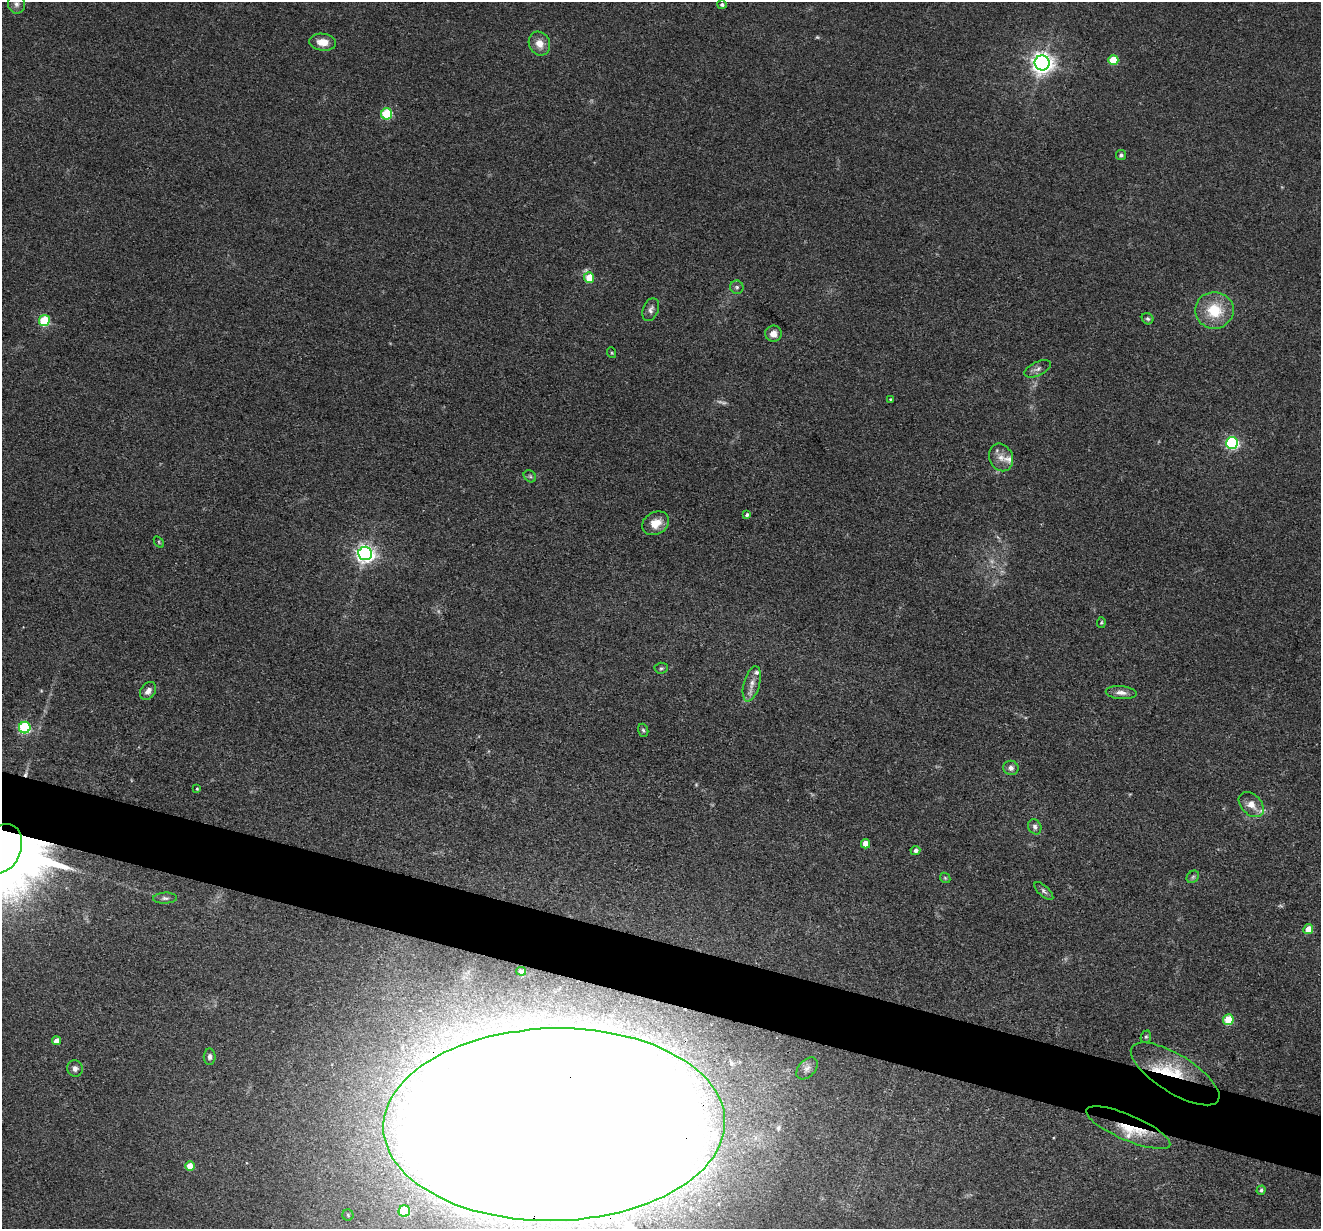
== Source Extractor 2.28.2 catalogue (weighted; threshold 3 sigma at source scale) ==
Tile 6 of 4 x 4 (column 2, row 2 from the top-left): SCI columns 1320-2638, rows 2583-3809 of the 5276 x 5292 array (HDU 1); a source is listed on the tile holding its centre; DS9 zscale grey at full resolution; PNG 1323 x 1231 px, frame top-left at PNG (2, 2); each listed source drawn as its Kron ellipse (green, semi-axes under 4 px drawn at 4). Shown black and unused: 5% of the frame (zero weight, under 3 of 4 exposures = <1% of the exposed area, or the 3 px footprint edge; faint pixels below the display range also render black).
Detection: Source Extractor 2.28.2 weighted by HDU 2 'WHT'; one run over the whole footprint, this tile lists its part. Background 0.0803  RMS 0.0062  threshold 0.028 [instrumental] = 3 sigma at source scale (4.5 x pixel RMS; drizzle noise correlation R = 1.50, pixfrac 1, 0.05/0.05 arcsec/px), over >= 5 px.
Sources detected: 67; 4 too faint to see at this stretch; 1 inside a brighter object's white glare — neither listed nor drawn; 4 inside a brighter listed object's ellipse — not listed separately; the other 58 listed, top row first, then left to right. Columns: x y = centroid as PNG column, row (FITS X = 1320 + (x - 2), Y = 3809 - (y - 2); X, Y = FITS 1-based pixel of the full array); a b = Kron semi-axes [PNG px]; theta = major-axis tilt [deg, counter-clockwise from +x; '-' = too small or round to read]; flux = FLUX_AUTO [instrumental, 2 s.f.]
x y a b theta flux
16 4 10 8 -78 2.5
722 4 5 4 - 1.5
323 42 13 8 -6 7.9
539 44 12 10 -62 6.6
1113 60 5 5 - 23
1042 63 7 7 - 480
387 114 5 5 - 42
1121 155 5 5 - 1.5
589 277 5 5 - 14
737 287 7 6 - 1.5
651 310 12 7 70 2.7
1214 310 19 18 - 22
1148 319 6 5 - 1.2
44 321 5 5 - 42
773 334 8 8 - 4.5
612 353 5 3 - 0.7
1038 369 14 6 25 3
890 399 4 3 - 0.53
1232 443 6 6 - 110
1001 457 14 11 -67 6.1
530 476 7 5 -43 1.3
747 515 4 4 - 1.4
655 523 14 11 29 8.6
159 542 6 3 -55 0.7
365 553 7 6 - 300
1101 622 5 4 - 0.93
661 668 6 5 - 1.3
752 684 18 8 75 5.4
148 691 10 7 56 4.1
1121 693 15 6 -5 3.9
25 728 6 5 - 70
643 730 7 5 -72 1.1
1011 768 7 7 - 2.7
197 789 4 3 - 0.67
1251 805 14 10 -45 7
1035 827 8 6 -64 2.1
865 844 4 4 - 6.1
2 849 26 19 66 17000
915 850 5 4 - 2.4
1193 877 7 5 45 1.3
945 878 6 4 -45 0.82
1044 891 12 5 -42 1.8
165 898 12 5 2 2.1
1308 929 5 4 - 11
521 971 5 3 - 1.4
1228 1020 5 5 - 21
1146 1037 6 5 - 1.1
56 1041 4 4 - 4.1
210 1057 8 6 90 2
75 1068 8 8 - 2.6
807 1068 13 8 47 3.4
1175 1074 51 19 -32 36
554 1125 171 96 1 12000
1128 1128 45 12 -23 23
190 1166 5 5 - 9.7
1261 1190 5 4 - 1.2
404 1211 5 5 - 41
348 1215 5 5 - 1.1
Overlapping masked pixels (flux is a lower limit): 4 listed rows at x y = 2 849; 1175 1074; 554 1125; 1128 1128
Isophote crosses this tile's border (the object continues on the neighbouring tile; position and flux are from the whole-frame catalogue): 2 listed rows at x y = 2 849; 554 1125